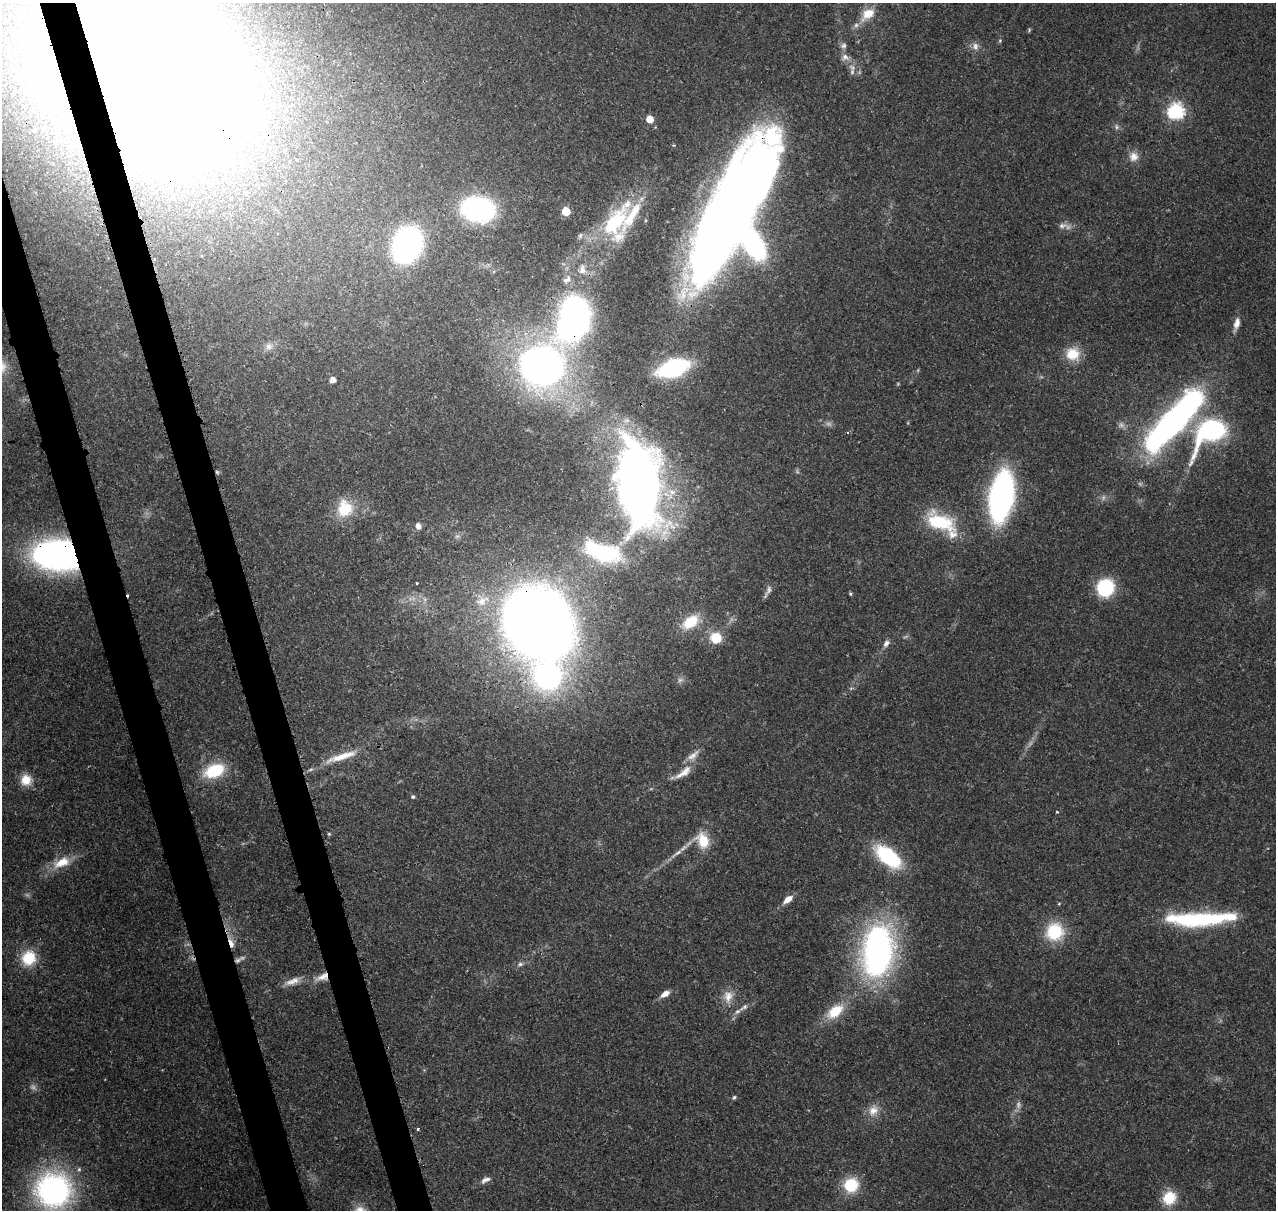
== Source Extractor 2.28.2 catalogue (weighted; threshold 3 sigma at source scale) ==
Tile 11 of 4 x 4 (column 3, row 3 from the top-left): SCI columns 2661-3934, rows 1337-2544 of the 5323 x 5036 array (HDU 1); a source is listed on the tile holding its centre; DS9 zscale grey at full resolution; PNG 1278 x 1212 px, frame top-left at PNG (2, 3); no overlay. Shown black and unused: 5% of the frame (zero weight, under 3 of 4 exposures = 7% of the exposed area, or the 3 px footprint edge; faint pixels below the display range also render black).
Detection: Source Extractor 2.28.2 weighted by HDU 2 'WHT'; one run over the whole footprint, this tile lists its part. Background 0.0736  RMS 0.0034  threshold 0.0152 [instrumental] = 3 sigma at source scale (4.5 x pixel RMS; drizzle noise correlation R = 1.50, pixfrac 1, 0.0396/0.0396 arcsec/px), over >= 5 px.
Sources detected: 106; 9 too faint to see at this stretch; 8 inside a brighter object's white glare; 1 cosmic-ray / hot-pixel residue — not listed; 6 inside a brighter listed object's ellipse — not listed separately; the other 82 listed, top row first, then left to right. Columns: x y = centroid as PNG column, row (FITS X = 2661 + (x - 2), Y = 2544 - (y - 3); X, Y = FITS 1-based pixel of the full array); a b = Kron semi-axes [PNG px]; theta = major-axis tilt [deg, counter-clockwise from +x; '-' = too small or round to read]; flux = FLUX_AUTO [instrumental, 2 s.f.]
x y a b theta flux
868 14 19 12 36 6
1029 30 6 4 48 0.43
1000 41 6 5 - 0.5
843 45 9 7 4 1.2
975 46 10 9 - 2
845 57 11 9 -28 2.1
136 72 138 96 -37 1700
852 72 11 6 78 1.3
1176 111 7 7 - 81
650 119 6 6 - 4.2
34 130 3 3 - 0.37
673 145 3 2 - 0.55
1134 157 12 12 - 3.2
478 209 23 16 -11 83
566 211 5 5 - 12
732 220 121 45 60 440
614 223 40 20 52 30
1062 225 13 8 11 1.9
580 236 8 5 73 0.82
407 245 20 16 68 150
582 270 14 11 -89 3.2
568 279 11 8 83 2.1
1237 324 16 7 76 2.8
574 325 24 17 37 100
269 346 10 9 - 1.9
1073 354 17 15 -10 7.8
542 366 37 30 50 200
673 368 20 11 18 61
333 380 5 4 - 2.4
1176 418 66 17 48 160
1211 431 31 17 43 68
217 472 5 4 - 0.51
639 481 77 38 -75 280
1001 496 33 16 80 130
345 508 22 20 85 11
940 522 38 19 -23 21
418 526 7 6 - 1.9
603 552 53 23 -17 31
58 555 33 22 -6 150
416 583 3 2 - 0.31
1105 588 12 12 - 31
768 591 19 5 62 1.5
850 594 4 4 - 0.5
482 601 21 15 20 7.4
690 622 24 14 37 9.1
536 624 48 42 -57 580
716 638 13 11 -16 8.1
886 643 10 6 54 1.4
548 676 25 23 4 71
693 755 20 7 37 2.7
341 757 47 9 18 9
214 771 23 14 22 17
683 772 29 10 35 4.6
26 780 14 14 - 5.2
413 797 5 4 - 0.59
1057 812 4 3 - 0.32
329 834 5 5 - 0.47
703 840 20 14 -64 8.3
677 853 24 5 36 2.9
888 856 30 14 -39 29
62 862 24 13 26 7.2
788 899 11 6 39 3.3
1200 919 77 14 2 40
1055 932 21 20 - 15
231 943 15 5 -69 3.2
877 951 48 28 83 120
28 958 17 15 56 11
238 960 9 6 22 1.4
520 964 8 5 19 1
322 977 19 8 21 3.8
293 981 23 8 20 3.4
665 994 9 6 32 3
728 996 17 13 82 4.5
744 1007 14 6 36 1.6
835 1011 21 12 36 10
734 1097 6 4 72 0.54
873 1110 17 13 61 4.2
418 1129 4 3 - 0.56
485 1180 14 6 23 1.8
851 1185 16 15 - 12
53 1190 33 32 - 90
1169 1198 17 15 56 9
Overlapping masked pixels (flux is a lower limit): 11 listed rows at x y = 136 72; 732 220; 574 325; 542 366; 217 472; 639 481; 58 555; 536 624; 231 943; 238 960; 322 977
Isophote crosses this tile's border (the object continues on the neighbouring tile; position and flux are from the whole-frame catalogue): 1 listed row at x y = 136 72